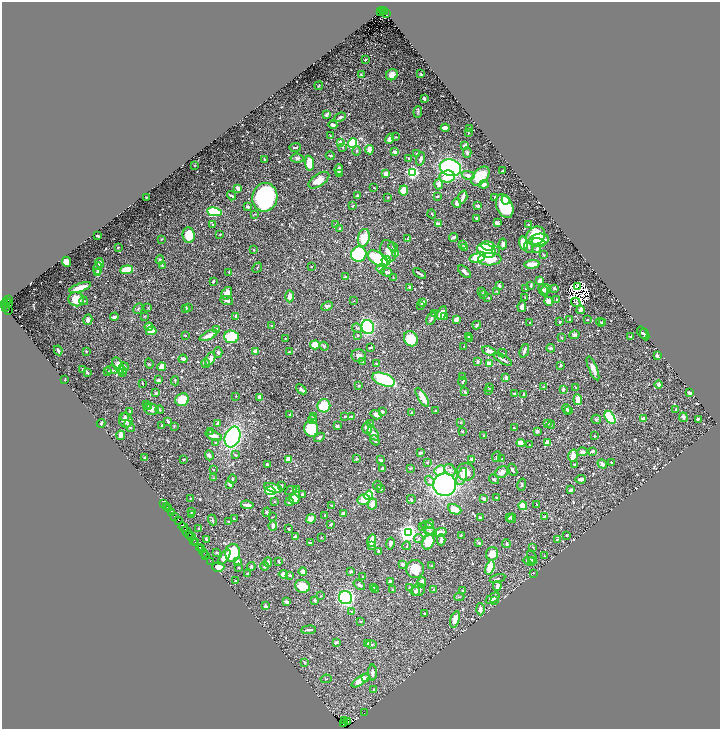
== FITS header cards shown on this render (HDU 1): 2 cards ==
NAXIS1  =                 1436
NAXIS2  =                 1454

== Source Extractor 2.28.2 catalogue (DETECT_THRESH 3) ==
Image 1436 x 1454 px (HDU 1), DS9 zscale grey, zoomed out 1/2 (1 PNG px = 2 x 2 image px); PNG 722 x 731 px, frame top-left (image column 1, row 1454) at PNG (2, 2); each listed source drawn as its Kron ellipse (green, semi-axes under 4 px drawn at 4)
Background 0.536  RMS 0.01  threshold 0.0305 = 3 sigma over >= 5 px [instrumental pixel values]
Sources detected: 771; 66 cannot appear on this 1/2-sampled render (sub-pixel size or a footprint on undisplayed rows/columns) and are neither listed nor drawn; of the other 705, the 500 brightest by FLUX_AUTO listed and drawn (205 fainter detections omitted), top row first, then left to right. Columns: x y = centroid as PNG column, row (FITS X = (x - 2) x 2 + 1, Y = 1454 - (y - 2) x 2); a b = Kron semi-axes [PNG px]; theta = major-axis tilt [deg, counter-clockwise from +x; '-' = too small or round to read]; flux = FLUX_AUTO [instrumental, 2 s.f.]
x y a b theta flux
380 11 2 1 - 260
382 11 3 1 - 400
384 11 2 1 - 320
387 14 2 1 - 130
365 60 2 2 - 2.1
421 74 3 2 - 1.4
361 75 3 3 - 2.4
392 75 6 5 - 13
319 86 4 3 - 2.4
424 99 3 2 - 3.2
418 112 5 4 - 3.1
327 115 4 2 - 5.3
340 117 6 3 24 4.3
333 125 4 3 - 8.7
445 128 4 3 - 19
469 129 3 2 - 4.5
468 133 2 2 - 1.7
330 135 4 2 - 1.7
396 137 4 2 - 1.3
390 139 5 3 - 11
340 143 2 2 - 23
353 143 5 4 - 150
465 145 3 2 - 6.8
295 147 5 2 - 3.7
343 147 3 2 - 2.5
369 150 4 4 - 12
357 151 5 3 - 2.5
395 152 4 3 - 8.6
467 152 5 3 - 4.9
416 154 4 2 - 1.4
330 155 4 2 - 2.4
297 158 6 4 -5 4.5
408 159 3 2 - 1.5
421 159 6 3 75 6.3
265 160 4 2 - 2.8
309 163 7 4 -85 36
194 165 2 2 - 1.3
450 168 11 8 -18 240
339 170 5 4 - 8.2
502 171 3 1 - 1.5
412 172 4 3 - 340
386 173 4 3 - 7.1
339 174 4 3 - 2
468 175 6 4 -13 7.4
447 176 7 6 - 55
480 176 11 7 49 38
319 180 12 6 34 22
438 184 5 4 - 7.7
484 184 4 3 - 11
238 188 4 2 - 11
374 188 2 2 - 1.8
404 190 5 4 - 36
232 196 5 2 - 3.5
358 196 4 3 - 5.9
437 196 3 2 - 2.5
146 197 2 2 - 1.5
265 197 14 12 79 340
388 197 2 2 - 1.7
463 197 6 2 73 10
495 197 3 2 - 1.4
506 200 4 4 - 12
457 203 5 3 - 11
353 206 3 2 - 2.1
478 206 3 2 - 3.6
505 206 12 8 -68 97
248 207 3 2 - 5.1
214 212 7 3 -9 160
255 214 3 2 - 1.3
432 214 4 2 - 1.6
476 218 2 2 - 4.4
497 223 3 2 - 9
336 224 3 2 - 1.7
438 224 4 3 - 6.6
528 224 2 2 - 1.6
213 225 3 2 - 1.6
340 228 2 2 - 2.4
189 235 8 6 -84 40
220 235 3 2 - 1.5
98 236 4 2 - 2.7
535 236 10 8 38 66
453 237 4 2 - 5.5
364 238 9 6 79 33
161 239 3 2 - 1.4
407 239 3 3 - 2.9
539 240 10 6 8 67
539 242 7 3 -14 26
524 243 7 4 -77 37
503 244 5 3 - 6.3
463 245 4 3 - 1.8
488 246 7 5 -9 29
118 247 2 2 - 1.4
393 247 5 3 - 3.3
465 247 2 2 - 11
529 247 6 3 -76 3.1
537 249 4 4 - 5.2
254 250 3 3 - 1.4
495 250 3 2 - 1.5
388 251 11 7 -73 14
486 251 10 6 -20 94
359 254 8 7 - 180
396 254 4 4 - 10
544 255 3 2 - 1.8
478 257 8 4 18 49
378 258 11 6 -32 110
490 259 11 6 2 53
160 260 4 4 - 4
386 261 5 4 - 82
66 262 5 4 - 21
100 263 5 4 - 10
532 264 7 3 5 37
162 266 3 2 - 2.7
311 267 2 1 - 1.3
257 268 5 2 - 1.3
98 269 6 4 77 6.8
381 269 5 4 - 6.7
127 270 6 3 6 47
229 272 3 2 - 2.4
387 272 6 2 -16 8.6
464 272 8 3 -42 7.3
98 273 4 3 - 6.5
419 274 7 2 -32 4.5
346 277 3 3 - 3.9
393 277 2 2 - 1.3
213 281 3 2 - 2.9
540 281 3 3 - 15
531 285 3 2 - 3.2
499 286 3 2 - 6.7
577 286 2 1 - 2.2
409 287 3 2 - 4.6
80 288 11 3 20 22
526 288 2 2 - 3.1
554 288 3 2 - 3.3
546 289 5 3 - 5.4
543 290 6 3 -63 7.5
482 291 3 3 - 1.5
497 291 3 2 - 1.4
227 293 7 5 59 19
483 295 4 3 - 5.6
289 296 6 3 90 12
525 297 3 2 - 1.3
488 298 3 2 - 1.5
76 299 8 7 - 33
8 300 2 1 - 83
556 300 2 2 - 1.8
7 301 3 2 - 200
84 301 4 3 - 1.8
227 301 6 3 -18 4.2
354 301 3 2 - 1.3
549 301 4 4 - 12
576 302 5 2 - 4.3
423 303 4 2 - 9
5 304 3 2 - 120
9 304 3 1 - 74
327 306 6 3 23 5.1
420 306 3 2 - 1.3
522 307 5 4 - 8.8
5 308 3 1 - 58
148 308 3 2 - 1.5
186 308 2 2 - 3.2
188 308 3 2 - 1.8
138 309 6 3 61 2.3
581 310 4 3 - 8.6
8 311 3 2 - 160
435 313 3 3 - 1.6
442 313 7 4 66 25
145 316 3 2 - 1.4
114 317 4 3 - 6.5
236 317 4 2 - 3.7
444 317 3 3 - 2.7
431 319 7 3 60 4.8
587 319 2 2 - 2.2
88 320 5 4 - 7.8
456 320 4 3 - 7.1
570 320 3 2 - 2.3
560 322 3 2 - 2.3
601 322 4 2 - 2.6
530 323 3 2 - 1.5
603 323 3 2 - 1.5
271 325 2 2 - 1.7
477 325 4 3 - 3.5
149 327 4 3 - 10
368 327 7 6 - 130
357 328 5 4 - 3.7
217 329 3 3 - 3
151 331 5 3 - 21
642 333 7 2 -58 3.9
645 334 6 2 -66 5.2
185 335 2 2 - 3
209 335 10 3 26 17
357 335 3 2 - 2.5
575 335 5 4 - 4.6
469 336 4 3 - 1.9
631 336 2 2 - 2.5
231 337 7 6 - 84
285 338 2 2 - 1.5
470 338 3 2 - 1.5
561 338 3 2 - 1.5
411 339 8 6 -63 61
315 345 5 4 - 30
324 346 5 3 - 2.8
370 347 4 2 - 2.3
464 347 3 2 - 1.3
551 348 4 2 - 5.2
58 350 5 2 - 6.3
86 351 3 2 - 1.3
255 351 3 3 - 13
489 351 7 4 -23 16
524 351 7 2 69 6.7
218 352 5 4 - 3.5
289 352 3 2 - 1.4
502 353 4 2 - 1.3
359 356 7 6 - 9.6
657 356 4 3 - 3.5
183 359 4 4 - 4.9
210 359 7 4 63 13
503 359 10 3 -31 6.8
362 361 3 2 - 2.1
478 361 3 2 - 5
149 363 5 2 - 1.5
206 363 5 3 - 2.2
376 363 3 2 - 1.5
489 363 4 3 - 16
561 365 3 2 - 3.6
118 366 9 4 -63 17
124 367 4 3 - 4.4
162 367 4 4 - 22
593 368 13 4 -68 13
83 370 3 2 - 4.9
112 370 6 2 -9 2.9
122 370 4 3 - 3.6
108 371 3 2 - 1.5
122 372 4 3 - 3.1
88 373 2 2 - 1.9
462 377 3 3 - 2.5
506 378 3 3 - 6.3
65 379 3 2 - 1.7
158 380 2 2 - 8.4
384 380 12 6 -22 140
175 381 4 2 - 2.8
462 382 5 3 - 2.3
142 383 2 1 - 1.5
658 384 4 4 - 3.9
359 386 3 2 - 2
489 387 3 3 - 1.4
544 387 3 2 - 2.9
576 387 2 2 - 1.8
301 389 6 3 -43 7.5
563 389 4 3 - 2.5
489 390 2 2 - 1.9
465 391 4 3 - 2
156 393 3 3 - 2.8
515 393 3 2 - 2.5
689 393 2 2 - 7.7
524 394 4 2 - 3.6
236 396 2 2 - 1.4
260 397 4 3 - 9.6
422 397 11 3 -58 30
182 400 7 6 - 36
578 400 5 3 - 28
147 404 3 2 - 1.7
324 406 6 6 - 50
149 407 3 3 - 1.7
152 409 7 5 -5 8.6
567 409 5 3 - 2.7
676 409 3 2 - 1.8
159 410 4 3 - 1.8
569 410 4 3 - 1.7
130 411 2 2 - 4.5
436 411 2 2 - 2
382 412 3 3 - 5.9
411 413 4 2 - 1.8
290 414 2 1 - 1.3
376 415 6 3 -34 15
345 416 2 2 - 2.6
125 417 4 3 - 2.9
314 417 4 3 - 2.9
351 417 3 2 - 2.1
610 417 7 4 -56 200
683 417 5 4 - 5.1
644 418 3 3 - 10
596 419 5 4 - 2.8
698 419 4 3 - 3.5
126 420 7 6 - 14
313 420 4 3 - 2.6
168 421 3 2 - 5.1
460 422 3 3 - 1.3
101 423 4 2 - 3.8
218 423 4 3 - 4.9
548 423 3 3 - 5.1
371 424 3 3 - 1.8
551 425 4 2 - 1.3
129 426 6 3 -55 4.2
161 426 4 2 - 2.9
174 426 3 2 - 1.5
337 426 2 2 - 9
367 428 6 5 - 16
514 428 2 2 - 3.6
311 429 8 7 - 98
210 431 3 2 - 1.3
462 431 3 2 - 2.1
537 431 3 3 - 5.7
373 433 7 4 -59 7.8
121 435 4 3 - 13
483 435 3 2 - 1.7
214 436 9 4 -20 17
594 436 2 2 - 1.6
233 437 10 7 70 240
319 437 6 3 31 4.7
375 440 5 3 - 5.7
547 442 4 3 - 18
216 443 3 3 - 2.9
521 443 4 3 - 18
529 445 2 1 - 1.4
592 451 3 2 - 5.1
583 452 5 4 - 5.2
421 453 4 2 - 2.8
209 455 5 3 - 6.3
235 455 4 3 - 2
497 456 6 3 66 2.8
573 456 6 4 76 22
144 458 4 3 - 2.1
288 459 4 3 - 24
356 459 2 2 - 6.7
472 459 4 3 - 4.1
502 459 3 2 - 1.8
183 460 2 2 - 3
381 460 4 2 - 5.4
427 462 4 3 - 1.5
612 463 3 2 - 1.5
267 464 3 2 - 2.7
574 464 4 2 - 2.4
602 464 5 4 - 5.6
410 468 4 3 - 1.4
383 469 3 2 - 12
213 470 3 2 - 1.3
440 470 6 5 - 20
450 470 6 5 - 7.3
513 470 6 3 -69 4
466 472 9 8 - 24
502 472 7 5 34 11
462 477 9 4 69 10
214 478 4 2 - 2.2
233 479 4 3 - 1.9
494 479 5 4 - 4.3
581 479 5 3 - 10
430 481 5 4 - 5.3
230 485 3 3 - 4.3
282 485 3 3 - 3.8
377 485 5 2 - 1.5
444 485 11 11 - 490
522 485 6 3 75 2.4
273 488 9 3 -16 19
380 489 3 2 - 4.8
291 490 6 2 28 1.5
297 490 3 3 - 11
571 490 3 2 - 6.2
270 491 5 4 - 140
302 495 3 2 - 5.7
369 495 5 4 - 150
496 497 2 2 - 4.5
190 498 3 3 - 1.7
294 499 5 5 - 25
364 499 6 5 - 29
411 499 4 2 - 2
484 499 4 3 - 5.6
274 501 3 2 - 1.3
289 502 4 2 - 3.1
164 503 2 2 - 110
372 504 5 4 - 15
537 504 3 2 - 1.3
247 505 6 2 -7 10
332 505 3 2 - 1.9
523 506 4 4 - 19
166 507 3 1 - 30
169 509 3 1 - 120
455 509 7 4 -24 29
191 511 2 2 - 1.4
267 512 5 3 - 2
171 513 4 1 - 130
343 513 3 2 - 6.5
191 514 2 2 - 2.5
325 515 2 2 - 2.7
174 516 3 1 - 65
272 517 2 2 - 1.3
509 517 3 3 - 2.2
544 517 4 2 - 2.9
480 518 2 2 - 3.6
512 518 5 4 - 3.2
234 519 4 2 - 2.1
311 519 5 4 - 12
178 520 2 1 - 80
212 520 5 3 - 2.4
228 521 2 2 - 1.4
331 524 4 2 - 3.2
430 524 5 3 - 6.2
273 526 5 3 - 6
183 527 5 2 - 250
423 527 3 3 - 1.3
199 528 3 2 - 2.5
428 528 8 5 -43 7.9
289 529 2 2 - 1.8
430 531 7 3 -15 3.1
439 532 7 3 12 20
188 533 7 1 -53 260
408 533 4 3 - 1200
190 534 2 1 - 100
461 535 2 2 - 1.5
567 535 3 2 - 1.4
192 537 3 2 - 220
295 537 4 3 - 6.8
321 537 2 2 - 1.6
419 538 5 4 - 3.3
206 539 3 2 - 2.5
194 540 2 1 - 51
441 540 5 2 - 5.8
557 540 4 3 - 1.6
372 541 6 3 77 17
196 542 3 2 - 79
428 542 8 5 61 58
311 543 4 3 - 1.6
390 543 6 3 79 4.6
479 543 2 2 - 3.9
506 544 4 2 - 2.7
371 545 3 2 - 11
407 546 4 2 - 1.8
533 547 3 2 - 1.5
200 548 2 1 - 80
202 549 2 1 - 68
378 551 4 2 - 2.7
204 553 4 1 - 180
217 553 3 3 - 2.4
233 553 9 7 80 72
492 554 7 6 - 26
206 555 2 1 - 56
544 556 2 2 - 2.5
224 557 9 4 55 23
532 557 7 3 -63 2.3
210 561 2 1 - 66
238 561 4 3 - 13
279 561 4 3 - 2.2
530 561 7 4 -5 13
532 561 4 3 - 8.7
268 562 5 3 - 5.4
403 564 3 2 - 11
251 566 4 4 - 2.3
264 566 4 4 - 3.4
431 566 2 2 - 2.2
218 567 6 5 - 16
490 567 8 4 73 38
238 568 3 2 - 1.5
415 569 9 9 - 37
351 571 2 2 - 4.4
303 572 4 3 - 10
247 573 3 2 - 2.2
533 573 2 2 - 1.3
283 574 5 4 - 12
290 575 2 2 - 3.9
363 576 2 2 - 1.8
498 578 8 2 15 1.7
236 581 3 3 - 3.8
390 581 3 3 - 2.7
422 582 5 3 - 15
359 585 6 3 -38 3.2
302 586 7 6 - 33
497 586 5 3 - 12
374 587 3 3 - 2.1
409 587 3 3 - 1.4
375 589 3 2 - 2
392 590 2 2 - 1.6
418 590 7 6 - 8.5
433 590 3 3 - 2.8
415 591 4 4 - 5.3
463 591 3 3 - 3.5
321 596 3 1 - 1.5
459 597 5 2 - 1.9
346 598 7 6 - 240
493 598 7 4 33 8.1
315 600 3 3 - 3.4
494 601 3 2 - 2
287 602 4 2 - 9.6
266 606 3 2 - 4.8
480 609 6 3 -88 9.1
351 611 3 3 - 3
424 613 2 2 - 1.6
455 619 8 4 75 12
361 621 3 2 - 1.9
309 630 7 2 6 6.6
336 642 3 3 - 4.2
368 643 3 2 - 11
372 644 5 3 - 2.4
305 662 2 2 - 2.6
373 673 8 3 -90 6.4
365 678 4 4 - 3.7
326 679 5 2 - 1.5
360 681 10 4 34 26
374 689 3 3 - 2.2
364 713 2 1 - 36
345 720 2 1 - 700
348 721 2 1 - 88
343 723 3 2 - 240
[205 fainter detections neither listed nor drawn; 66 sub-pixel or undisplayed-footprint detections neither listed nor drawn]